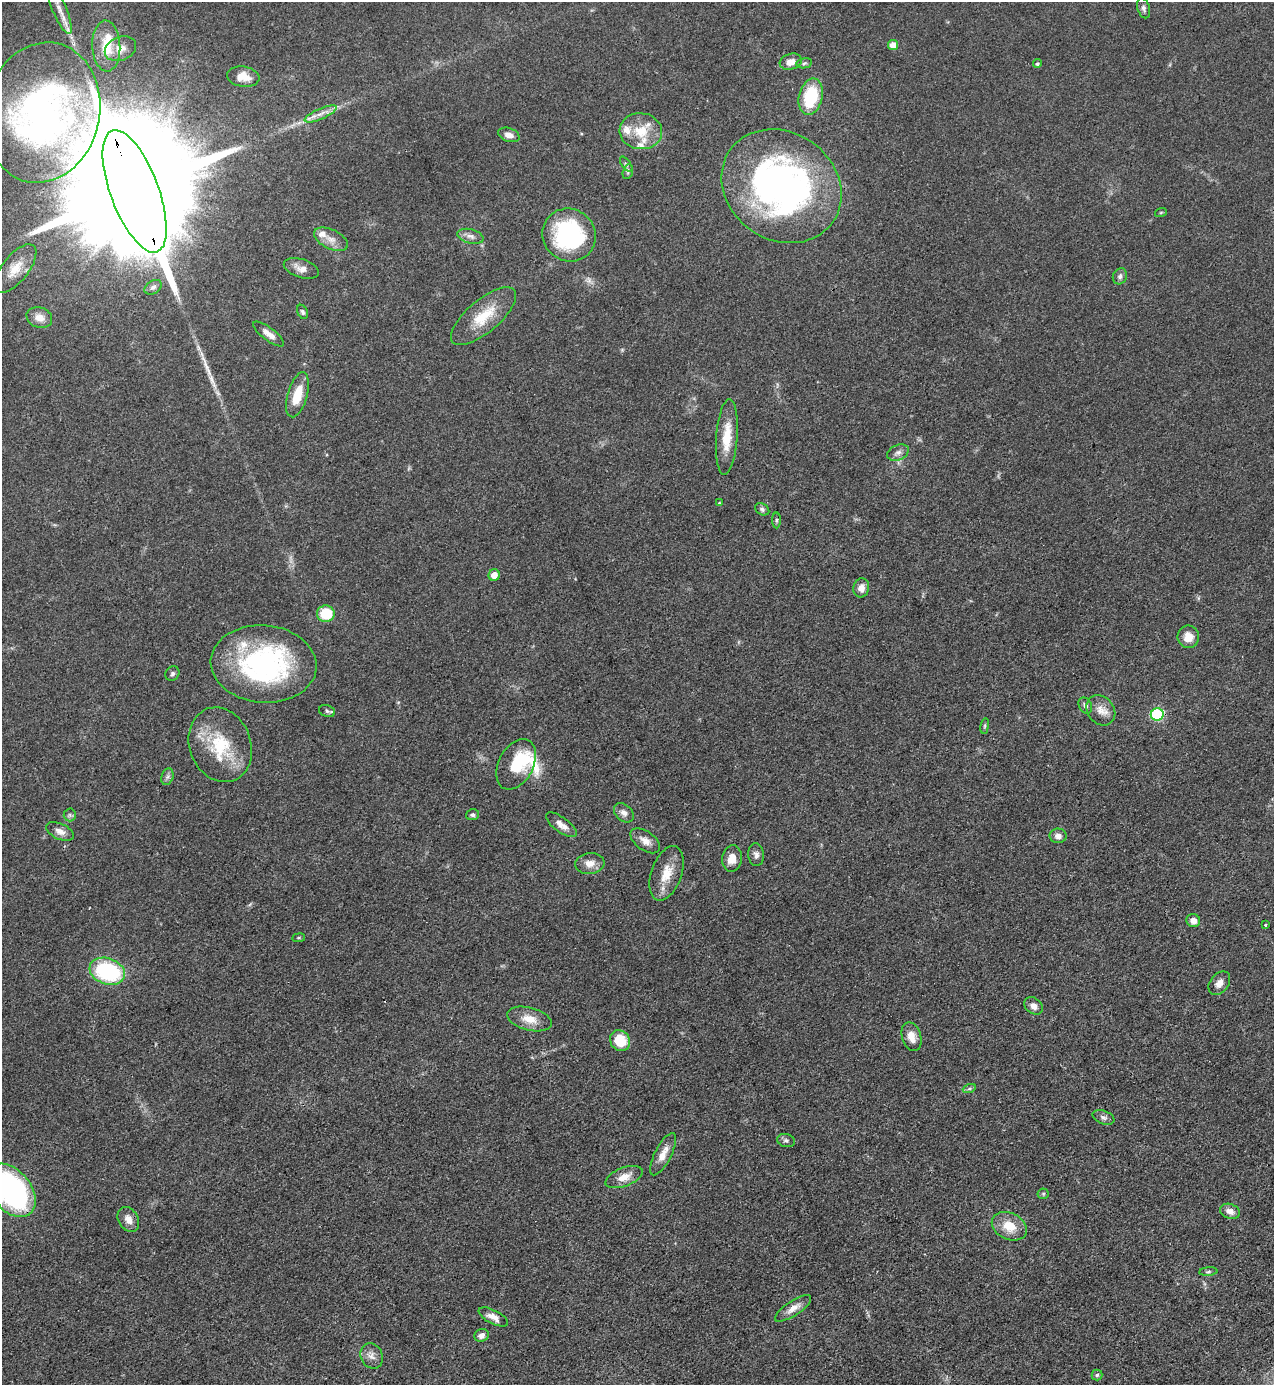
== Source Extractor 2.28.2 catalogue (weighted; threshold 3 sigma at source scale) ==
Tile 6 of 4 x 4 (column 2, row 2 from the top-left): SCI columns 1423-2694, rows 2767-4149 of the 5520 x 5533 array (HDU 1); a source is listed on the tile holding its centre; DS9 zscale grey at full resolution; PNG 1276 x 1387 px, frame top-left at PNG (2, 2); each listed source drawn as its Kron ellipse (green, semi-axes under 4 px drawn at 4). Shown black and unused: <1% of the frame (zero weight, under 3 of 4 exposures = <1% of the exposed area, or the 3 px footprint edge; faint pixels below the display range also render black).
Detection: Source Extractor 2.28.2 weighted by HDU 2 'WHT'; one run over the whole footprint, this tile lists its part. Background 0.0496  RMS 0.0054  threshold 0.0244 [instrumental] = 3 sigma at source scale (4.5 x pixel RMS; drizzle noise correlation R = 1.50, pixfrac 1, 0.05/0.05 arcsec/px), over >= 5 px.
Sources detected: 98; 2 inside a brighter object's white glare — neither listed nor drawn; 10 inside a brighter listed object's ellipse — not listed separately; the other 86 listed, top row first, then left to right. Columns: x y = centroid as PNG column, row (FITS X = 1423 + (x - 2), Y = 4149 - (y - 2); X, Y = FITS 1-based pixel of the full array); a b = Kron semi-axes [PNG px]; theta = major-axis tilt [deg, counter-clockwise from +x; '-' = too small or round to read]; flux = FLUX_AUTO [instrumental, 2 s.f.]
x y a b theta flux
59 8 27 7 -67 7.3
1144 8 10 6 -72 1.9
893 45 5 5 - 7.7
106 46 25 14 -87 13
120 49 16 11 23 5.5
791 62 11 8 17 5.1
804 63 8 5 10 1.2
1037 64 4 4 - 0.98
243 77 16 10 -8 6.9
811 97 18 11 77 30
42 113 71 57 77 220
320 114 17 5 24 4.1
641 131 21 18 -5 14
509 135 11 6 -18 3.1
626 164 9 4 -54 1.1
628 172 8 4 72 1.1
781 186 63 53 -35 200
135 191 65 24 -70 49000
1161 212 6 3 19 0.57
569 235 27 26 - 71
471 236 13 7 -15 2.9
331 239 18 9 -26 5.2
301 268 18 9 -18 4.5
15 269 29 13 51 11
1120 276 8 7 - 1.8
153 287 9 6 33 2
303 312 7 5 -64 1.2
484 316 40 16 40 18
39 317 13 10 -17 5.5
269 334 18 6 -37 4.1
297 395 23 10 74 12
727 437 38 10 86 14
898 453 11 7 24 2.6
719 503 4 3 - 0.47
762 509 7 5 -29 1.4
776 520 8 4 90 0.88
494 575 6 5 - 5.2
861 588 9 8 - 4
326 614 9 8 - 17
1188 637 11 10 - 6.1
264 664 53 38 -5 110
172 673 7 6 - 1.5
1085 706 8 6 -61 1.6
1101 710 16 13 -51 5.9
327 711 8 6 -17 1.3
1157 715 6 6 - 57
985 726 8 4 82 0.9
220 745 38 30 -70 32
516 764 27 17 62 20
167 777 8 6 72 1.5
624 813 11 8 -43 2.8
70 815 6 6 - 1.2
473 815 6 5 - 1.3
561 825 18 7 -36 4.1
60 831 15 7 -24 3.7
1058 836 8 7 - 2.9
645 841 17 9 -36 4.7
756 855 11 8 -83 2.4
732 859 13 10 83 6.5
590 863 15 10 6 5.1
666 873 28 15 70 12
1193 921 7 6 - 3.6
1265 925 3 3 - 0.92
299 938 6 3 8 0.68
107 971 18 13 -19 60
1219 983 13 9 52 4
1034 1006 10 7 -39 3.6
529 1019 23 11 -15 8.4
912 1037 15 9 -73 5.8
620 1041 11 9 -51 15
969 1089 7 4 19 1
1103 1117 11 6 -20 2.1
786 1140 9 6 -15 1.6
663 1154 23 8 63 6.3
624 1177 20 9 21 6.7
11 1190 30 19 -51 140
1043 1194 6 5 - 0.91
1230 1211 10 7 -19 3.8
128 1219 13 10 -59 4.2
1009 1226 18 13 -26 11
1208 1272 9 3 5 0.94
793 1308 21 7 34 4.8
493 1317 16 6 -27 4.5
481 1335 7 6 - 2.7
372 1356 13 11 -64 4
1097 1375 5 5 - 1
Overlapping masked pixels (flux is a lower limit): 1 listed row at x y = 135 191
Isophote crosses this tile's border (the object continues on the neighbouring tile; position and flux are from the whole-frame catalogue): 2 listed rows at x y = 42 113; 11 1190